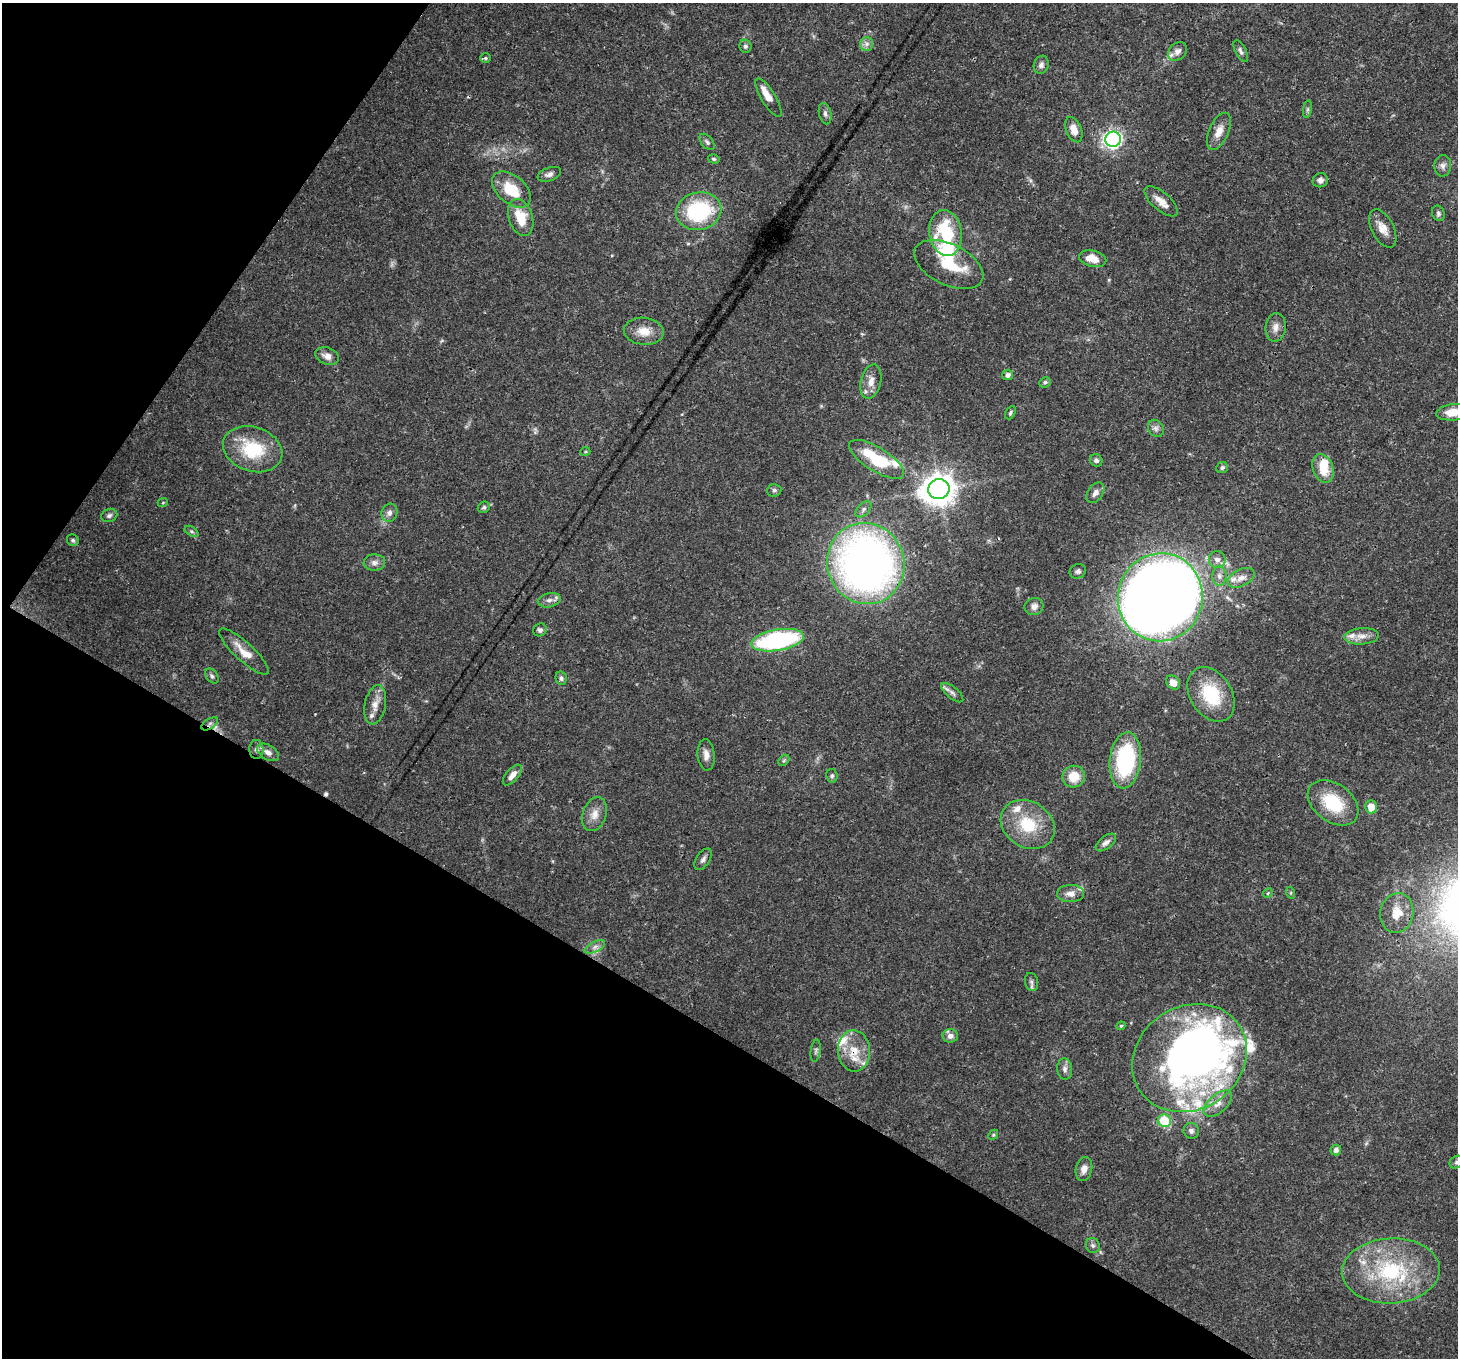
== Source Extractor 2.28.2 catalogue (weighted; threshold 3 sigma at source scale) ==
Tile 9 of 4 x 4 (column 1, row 3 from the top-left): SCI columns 81-1536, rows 1714-3069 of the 5972 x 6065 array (HDU 1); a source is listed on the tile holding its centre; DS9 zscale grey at full resolution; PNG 1460 x 1360 px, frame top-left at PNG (2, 3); each listed source drawn as its Kron ellipse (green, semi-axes under 4 px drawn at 4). Shown black and unused: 31% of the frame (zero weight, under 3 of 4 exposures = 8% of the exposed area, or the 3 px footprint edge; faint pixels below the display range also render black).
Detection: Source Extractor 2.28.2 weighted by HDU 2 'WHT'; one run over the whole footprint, this tile lists its part. Background 0.0538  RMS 0.0028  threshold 0.0127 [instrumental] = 3 sigma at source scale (4.5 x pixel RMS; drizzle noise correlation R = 1.50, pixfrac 1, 0.0396/0.0396 arcsec/px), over >= 5 px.
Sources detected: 131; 2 too faint to see at this stretch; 4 inside a brighter object's white glare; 2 cosmic-ray / hot-pixel residue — neither listed nor drawn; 17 inside a brighter listed object's ellipse — not listed separately; the other 106 listed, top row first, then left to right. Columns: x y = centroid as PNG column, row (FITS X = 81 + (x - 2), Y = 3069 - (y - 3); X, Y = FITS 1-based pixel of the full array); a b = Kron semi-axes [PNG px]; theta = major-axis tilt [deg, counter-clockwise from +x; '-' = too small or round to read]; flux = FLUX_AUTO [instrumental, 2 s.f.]
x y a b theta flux
867 44 7 6 - 1.1
745 46 6 6 - 0.69
1177 51 11 8 44 1.4
1241 51 12 5 -63 0.87
485 58 5 5 - 0.4
1041 65 9 7 70 1
769 98 22 7 -59 2.7
1307 109 9 4 82 0.61
825 114 11 6 -76 1
1074 130 13 8 -69 2.7
1219 131 20 9 66 3.1
1113 139 8 7 - 86
707 142 9 5 -50 0.74
714 159 6 4 -16 0.46
1443 166 11 8 87 1.4
549 174 12 6 20 1.2
1320 180 8 7 - 1.1
511 190 22 14 -41 7.9
1161 201 20 9 -41 2.8
699 211 23 18 13 25
1438 213 8 6 -68 0.69
521 218 19 12 -71 6.7
1383 228 21 11 -63 3.3
946 233 23 16 -81 18
1093 259 14 8 -13 4.1
949 264 37 20 -26 13
1276 327 14 10 85 2.1
644 331 20 13 -6 4.4
327 356 12 8 -20 1.9
1007 375 5 5 - 1.3
871 381 18 10 76 3.1
1045 382 6 5 - 0.65
1453 412 16 8 7 4.2
1010 413 7 4 63 0.52
1156 428 9 7 -54 1.1
253 449 30 22 -18 15
585 452 5 3 - 0.28
876 459 31 12 -32 14
1096 460 6 6 - 0.75
1222 468 6 5 - 0.64
1323 468 15 10 -69 5.8
939 489 11 10 - 430
774 490 7 6 - 0.78
1095 493 11 7 55 1.6
163 502 5 3 - 0.26
484 507 6 5 - 0.61
863 509 9 6 46 0.9
389 513 9 8 - 1.4
109 515 8 6 19 0.8
191 531 7 4 -31 0.57
73 540 6 5 - 0.61
1217 559 8 8 - 1.7
374 562 11 8 5 1.4
866 563 41 38 -68 170
1078 571 8 7 - 0.92
1219 576 10 7 -89 1.4
1241 578 14 8 27 2.3
1160 597 44 42 76 390
549 600 11 7 12 1.4
1034 606 9 8 - 1.5
540 630 7 6 - 0.78
1361 636 17 8 3 2.5
777 640 26 10 10 44
244 652 32 9 -42 4.2
212 676 8 5 -53 0.66
561 678 7 5 -74 0.72
1173 682 7 6 - 2.4
952 693 13 5 -39 1.2
1211 694 29 20 -57 14
375 705 20 10 79 3
210 724 9 5 34 0.85
256 749 9 7 -88 1.1
268 752 12 7 -31 1.8
706 755 16 8 -85 2
784 760 6 4 45 0.45
1125 760 28 15 84 28
512 775 13 6 49 2
832 776 7 5 -82 0.63
1074 777 11 11 - 5.2
1333 803 28 19 -37 13
1371 807 6 6 - 3.9
594 814 17 11 71 3
1028 824 28 23 -32 12
1106 842 12 6 38 1.3
703 859 12 6 57 1.1
1070 893 13 8 1 2.2
1268 893 5 4 - 0.35
1291 893 6 4 -72 0.32
1397 913 20 16 79 5
595 947 11 5 28 1.2
1031 982 9 6 -78 0.84
1121 1026 4 4 - 0.37
950 1036 8 6 1 1.5
816 1051 11 5 82 0.75
854 1051 20 16 -86 6.4
1190 1058 60 51 34 140
1065 1069 11 7 -84 1.3
1218 1104 17 9 41 2.8
1164 1121 7 6 - 9.9
1191 1131 8 7 - 0.94
993 1135 5 4 - 0.41
1336 1150 5 5 - 1
1457 1162 7 6 - 0.71
1084 1169 12 8 77 1.9
1093 1245 7 6 - 0.78
1391 1271 49 32 3 29
Overlapping masked pixels (flux is a lower limit): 3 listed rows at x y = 1160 597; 210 724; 854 1051
Isophote crosses this tile's border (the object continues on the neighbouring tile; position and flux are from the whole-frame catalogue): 2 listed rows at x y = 1453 412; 1457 1162